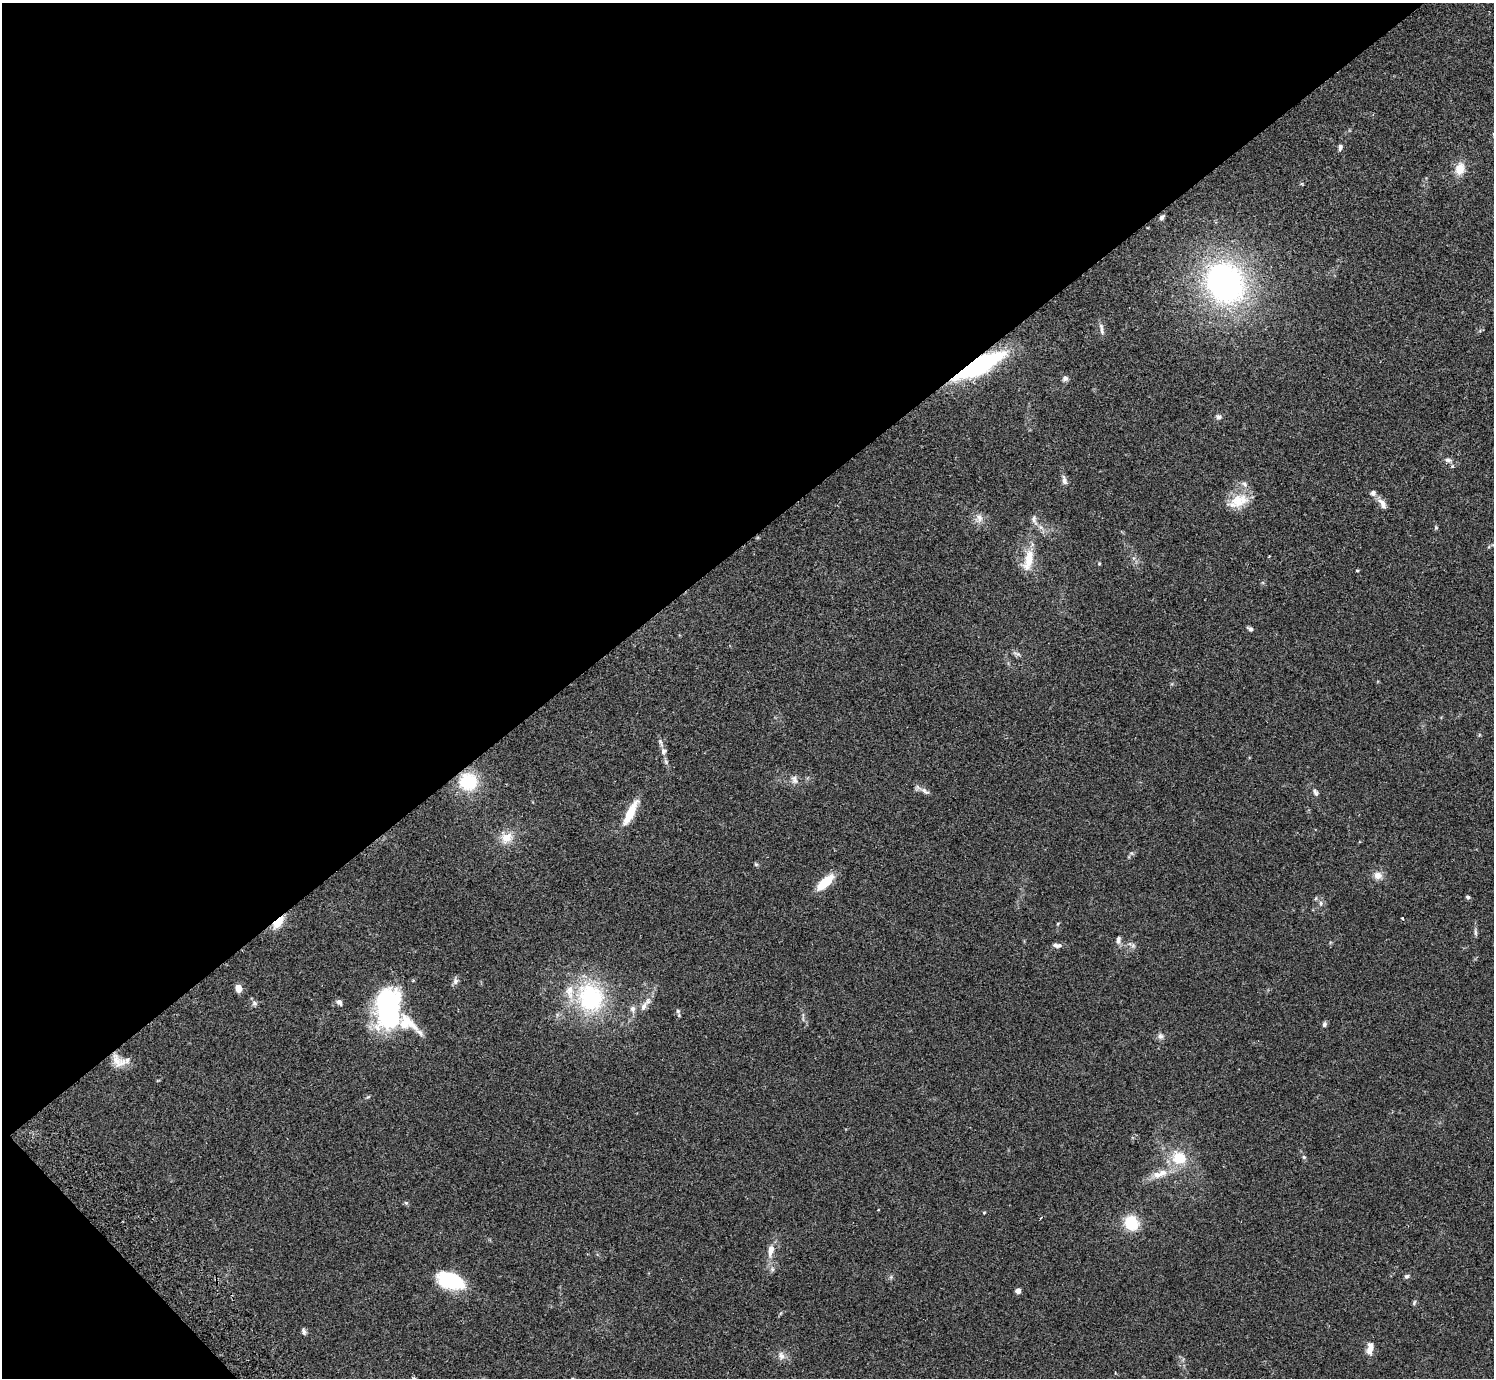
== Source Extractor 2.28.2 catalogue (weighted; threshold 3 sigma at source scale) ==
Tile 5 of 4 x 4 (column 1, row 2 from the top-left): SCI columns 47-1538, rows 2957-4332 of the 6062 x 6050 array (HDU 1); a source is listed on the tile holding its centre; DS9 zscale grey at full resolution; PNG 1496 x 1380 px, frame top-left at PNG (2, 3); no overlay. Shown black and unused: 41% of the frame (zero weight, under 2 of 3 exposures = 3% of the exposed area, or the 3 px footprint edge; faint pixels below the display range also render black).
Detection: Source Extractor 2.28.2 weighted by HDU 2 'WHT'; one run over the whole footprint, this tile lists its part. Background 0.0986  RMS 0.009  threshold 0.0404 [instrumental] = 3 sigma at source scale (4.5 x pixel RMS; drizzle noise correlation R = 1.50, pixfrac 1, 0.05/0.05 arcsec/px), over >= 5 px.
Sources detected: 73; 1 inside a brighter object's white glare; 1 cosmic-ray / hot-pixel residue — not listed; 4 inside a brighter listed object's ellipse — not listed separately; the other 67 listed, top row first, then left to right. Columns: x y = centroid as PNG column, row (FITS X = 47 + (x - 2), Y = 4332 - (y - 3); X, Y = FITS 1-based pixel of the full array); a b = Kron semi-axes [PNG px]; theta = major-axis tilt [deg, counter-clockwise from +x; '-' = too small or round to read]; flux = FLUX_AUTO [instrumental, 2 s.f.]
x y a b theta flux
1340 147 8 5 81 2.2
1460 169 15 11 75 12
1162 217 8 5 44 2.2
1225 283 36 30 -56 270
1101 329 18 5 -78 3.3
978 366 40 12 28 150
1065 378 8 6 23 2.4
1218 417 8 7 - 2.5
1448 460 9 5 -15 2.7
1064 480 13 6 -78 3.6
1238 501 27 16 32 19
1382 504 16 7 -57 5.6
979 518 13 8 -69 5.5
1034 519 15 7 -78 3.8
1436 527 6 4 -69 1.2
1269 556 3 2 - 0.67
1028 560 30 11 76 17
1099 564 5 3 - 0.77
1357 570 4 3 - 0.76
1250 629 7 4 -31 2.2
1017 653 11 3 -15 1.9
663 751 9 7 74 3.3
794 780 13 8 -73 4.1
468 782 15 14 - 43
925 791 14 6 -34 3.9
1315 792 10 5 -68 2.3
630 813 32 8 63 20
506 838 17 14 35 12
756 864 6 5 - 1.2
1378 875 12 10 -11 6
825 882 19 8 42 22
1468 897 5 4 - 2
1321 903 7 6 - 2.2
1402 918 3 3 - 1.8
278 922 17 8 50 12
1058 923 5 3 - 0.76
1475 932 9 5 -82 2
1118 940 10 6 85 3.1
1057 945 12 5 -5 3.4
455 981 9 7 77 2.9
238 988 8 6 -77 7.4
591 997 35 31 -63 86
339 1002 9 7 -46 2.9
254 1003 8 6 -34 2.4
644 1006 16 6 62 5.4
387 1007 44 21 75 110
632 1009 8 7 - 3.4
678 1011 6 5 - 1.6
408 1024 73 25 -46 44
1324 1024 7 5 73 2
1160 1036 9 7 13 3.1
119 1061 22 14 -34 12
368 1097 6 4 19 1
1304 1157 6 5 - 1.3
1179 1158 17 15 -15 24
1157 1175 15 9 3 7.9
406 1203 6 5 - 1.3
984 1212 5 3 - 0.73
1131 1223 12 11 - 34
771 1250 18 8 81 8
1407 1276 6 5 - 1.9
451 1281 29 15 -18 50
1018 1291 4 4 - 7.9
1414 1303 8 4 64 1.4
304 1332 8 5 -70 2.2
1370 1348 14 7 80 8.2
781 1356 12 7 -72 4.2
Overlapping masked pixels (flux is a lower limit): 2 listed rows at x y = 978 366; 278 922